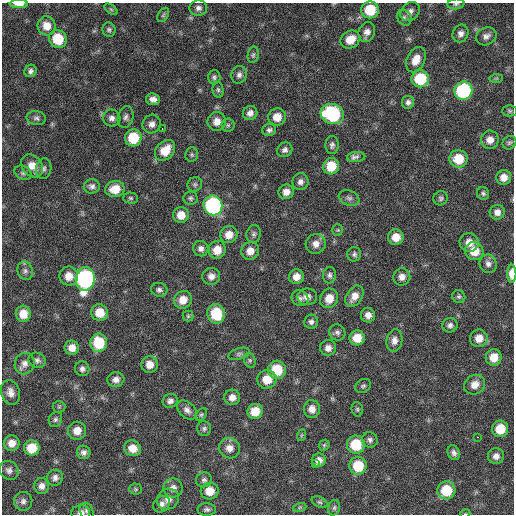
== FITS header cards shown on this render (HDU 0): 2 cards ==
NAXIS1  =                  512 / Axis length
NAXIS2  =                  512 / Axis length

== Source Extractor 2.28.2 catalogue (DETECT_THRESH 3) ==
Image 512 x 512 px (HDU 0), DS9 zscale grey, 1 PNG px = 1 image px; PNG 516 x 516 px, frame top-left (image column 1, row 512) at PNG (2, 3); each listed source drawn as its Kron ellipse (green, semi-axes under 4 px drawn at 4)
Background 108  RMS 11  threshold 33.7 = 3 sigma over >= 5 px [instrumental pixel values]
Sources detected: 164; all 164 listed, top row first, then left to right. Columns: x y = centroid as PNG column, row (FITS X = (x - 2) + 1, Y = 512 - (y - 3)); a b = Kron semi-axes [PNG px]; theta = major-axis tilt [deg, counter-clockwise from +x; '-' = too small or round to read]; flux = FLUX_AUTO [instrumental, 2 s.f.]
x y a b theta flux
19 4 9 4 -1 5400
456 4 8 5 7 1600
198 8 9 7 1 3100
111 9 7 4 -37 1100
370 10 9 8 - 23000
410 11 11 8 43 3600
163 15 8 5 60 1400
404 18 8 6 -55 2100
47 26 9 9 - 8100
109 30 7 6 - 1800
367 32 10 8 67 4200
461 33 9 7 67 3800
486 36 10 8 26 3800
58 39 9 8 - 21000
350 39 10 8 32 11000
253 55 8 5 80 1600
416 60 13 8 63 8600
31 71 6 5 - 2300
239 75 9 7 78 3100
214 77 7 6 - 1800
496 78 7 4 1 1300
420 79 8 8 - 31000
218 90 8 5 -80 1700
463 91 9 9 - 90000
153 99 7 6 - 4100
408 102 6 6 - 2500
510 111 7 5 -1 1500
250 113 7 7 - 4000
332 114 12 10 -18 59000
126 117 11 7 76 2900
277 117 9 8 - 9300
36 118 10 7 -8 2600
112 118 9 8 - 3800
217 121 9 9 - 6300
152 124 9 9 - 4200
228 125 6 6 - 1600
162 129 2 2 - 2500
269 130 7 6 - 2300
133 138 8 8 - 24000
490 140 9 9 - 5800
509 143 7 6 - 1600
332 145 9 6 86 2500
165 150 12 8 49 15000
285 150 8 7 - 2800
192 155 7 6 - 1500
356 157 9 5 5 4300
458 159 9 9 - 17000
32 166 13 9 -52 9700
331 166 8 8 - 17000
44 168 10 7 79 2900
23 173 9 6 -28 2100
504 177 7 7 - 6000
300 182 8 8 - 3300
195 184 8 7 - 1800
92 186 8 7 - 2700
115 189 10 8 10 12000
286 192 7 7 - 5200
483 193 6 6 - 1700
131 198 7 5 -2 1400
190 198 7 6 - 1700
349 198 11 7 -21 2700
441 198 7 7 - 1800
213 205 10 9 - 120000
497 212 7 7 - 4300
181 215 8 7 - 9200
338 230 5 5 - 1100
254 234 9 7 80 2300
229 235 9 8 - 7800
396 237 8 7 - 9100
469 242 9 9 - 7700
316 244 10 9 - 5700
201 249 8 7 - 3500
217 250 9 8 - 10000
250 251 9 8 - 7200
474 251 9 9 - 12000
354 254 7 7 - 2100
488 264 9 8 - 3300
25 271 9 7 -73 3200
512 274 9 4 89 10000
330 275 8 6 80 2400
69 276 9 9 - 8800
211 276 9 8 - 4800
296 277 7 7 - 6400
402 277 9 8 - 4300
85 279 12 9 81 200000
159 290 8 7 - 2500
354 296 12 7 57 6900
307 297 10 8 2 4900
459 297 7 6 - 1700
300 298 9 7 -38 2700
329 298 10 9 - 9700
183 300 9 8 - 8600
99 313 8 8 - 12000
23 314 8 7 - 11000
216 314 10 8 -71 26000
368 315 7 7 - 4300
188 316 5 5 - 1200
311 322 7 7 - 2500
450 325 7 7 - 2700
337 332 8 7 - 2500
357 338 8 7 - 12000
479 338 9 8 - 8000
394 340 11 8 82 4500
99 343 9 8 - 28000
72 348 7 7 - 6500
328 348 8 8 - 4400
239 354 11 5 18 2100
494 357 8 8 - 11000
37 360 9 7 -30 2700
250 360 7 5 -70 1500
25 364 11 9 72 4600
150 364 8 8 - 7500
82 369 7 7 - 2700
277 370 9 9 - 24000
116 379 8 7 - 4000
267 379 9 9 - 13000
475 385 11 9 32 7500
363 386 8 6 35 1800
10 392 12 9 -75 5400
232 397 8 7 - 5000
170 401 8 7 - 3200
59 407 6 6 - 1200
312 409 9 8 - 5900
357 409 7 5 -76 1400
187 410 11 7 -41 3700
255 411 7 7 - 13000
201 414 7 5 48 1300
55 419 8 6 62 1900
204 429 7 7 - 2000
500 429 8 8 - 16000
77 431 9 9 - 7600
302 435 6 3 70 840
478 437 3 2 - 3800
370 440 8 7 - 2500
12 443 8 7 - 6500
324 445 6 5 - 1100
356 445 9 9 - 26000
32 448 8 7 - 16000
133 448 8 7 - 8800
229 448 10 10 - 6200
84 452 7 6 - 3000
454 453 7 6 - 2500
496 456 8 8 - 4200
319 460 7 6 - 4600
315 464 3 2 - 2300
358 466 9 8 - 22000
9 470 10 9 - 3400
55 478 8 7 - 3500
204 480 8 7 - 2300
42 486 8 7 - 4100
173 488 9 9 - 4400
136 489 6 5 - 1300
446 490 9 9 - 23000
210 491 9 8 - 9900
168 499 11 10 - 5600
23 501 9 9 - 3400
320 502 8 5 -26 1500
161 504 9 7 46 3600
300 507 7 4 19 1100
334 508 8 6 74 1900
207 509 9 6 0 2200
87 511 9 6 -59 2200
81 513 9 7 3 3600
465 514 5 3 - 660
At the frame edge (FLAGS 8, measured only in part): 5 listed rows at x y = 19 4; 456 4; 512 274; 81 513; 465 514